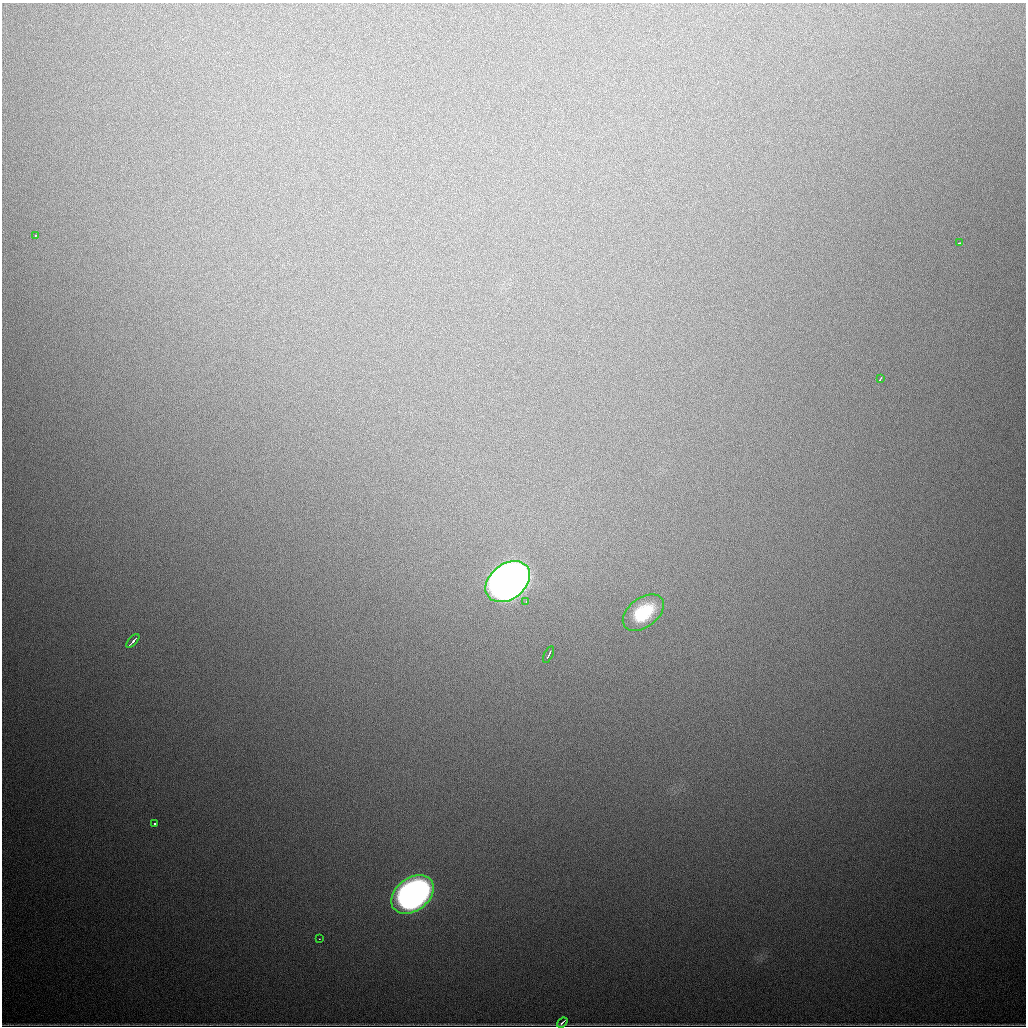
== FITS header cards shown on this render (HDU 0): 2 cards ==
NAXIS1  =                 1024
NAXIS2  =                 1024

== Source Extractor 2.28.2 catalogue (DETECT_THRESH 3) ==
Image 1024 x 1024 px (HDU 0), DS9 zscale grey, 1 PNG px = 1 image px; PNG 1028 x 1028 px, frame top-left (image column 1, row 1024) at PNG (2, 3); each listed source drawn as its Kron ellipse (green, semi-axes under 4 px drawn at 4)
Background 1030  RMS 28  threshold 83.1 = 3 sigma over >= 5 px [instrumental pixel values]
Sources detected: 12; all 12 listed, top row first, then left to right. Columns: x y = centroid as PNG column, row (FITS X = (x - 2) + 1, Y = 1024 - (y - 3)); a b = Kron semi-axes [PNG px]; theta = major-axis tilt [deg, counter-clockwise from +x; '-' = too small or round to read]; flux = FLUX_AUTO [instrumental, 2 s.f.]
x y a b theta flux
35 235 3 2 - 3.2e+03
959 243 3 2 - 1.7e+03
880 379 4 2 - 2.3e+03
508 582 25 17 37 2.9e+06
526 602 4 2 - 3.1e+03
643 613 23 14 37 8.1e+04
133 641 8 3 47 1.2e+04
549 655 9 2 64 4.8e+03
155 824 3 3 - 9.1e+03
413 894 23 16 37 1.1e+06
319 939 3 2 - 1.5e+03
562 1022 6 3 39 4.9e+03